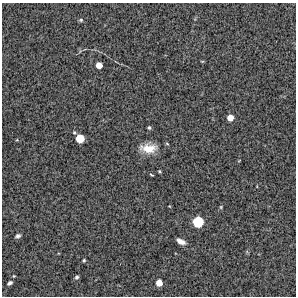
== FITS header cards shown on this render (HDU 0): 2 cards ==
NAXIS1  =                  294 /Length X axis
NAXIS2  =                  294 /Length Y axis

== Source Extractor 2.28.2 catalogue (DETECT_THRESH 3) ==
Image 294 x 294 px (HDU 0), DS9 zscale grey, 1 PNG px = 1 image px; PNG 298 x 298 px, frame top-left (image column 1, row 294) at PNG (2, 3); no overlay
Background 14700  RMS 350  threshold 1060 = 3 sigma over >= 5 px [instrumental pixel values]
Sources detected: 17; all 17 listed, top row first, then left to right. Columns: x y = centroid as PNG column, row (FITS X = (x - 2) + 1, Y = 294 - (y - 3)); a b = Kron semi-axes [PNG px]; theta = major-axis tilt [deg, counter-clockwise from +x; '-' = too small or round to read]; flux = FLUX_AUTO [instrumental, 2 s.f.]
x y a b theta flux
81 20 5 4 - 32000
202 61 5 3 - 19000
99 65 5 5 - 200000
230 118 6 5 - 210000
149 128 4 4 - 38000
80 138 7 7 - 380000
148 148 20 11 -2 390000
159 171 4 3 - 25000
151 175 4 2 - 25000
221 207 5 4 - 24000
198 222 8 8 - 610000
18 236 5 4 - 55000
181 241 9 4 -28 140000
84 260 4 3 - 28000
77 277 4 4 - 45000
10 283 5 3 - 52000
159 283 6 5 - 210000